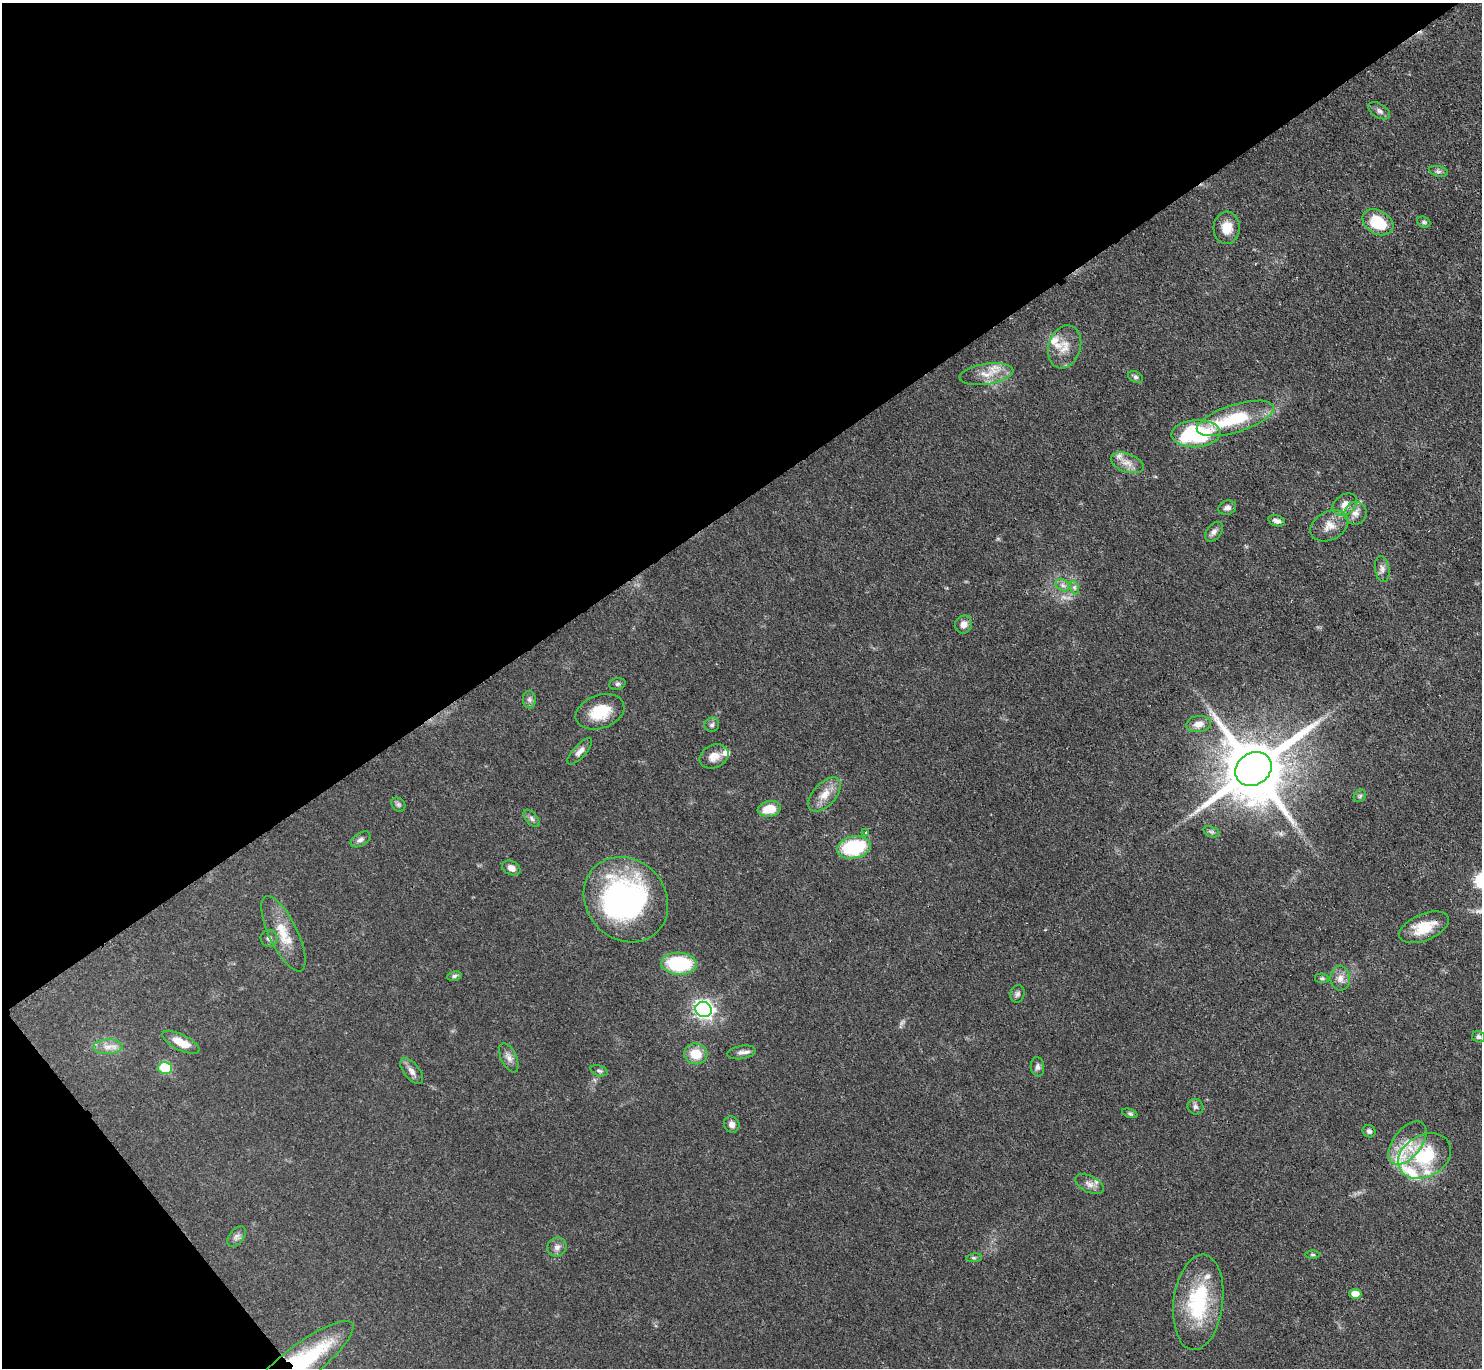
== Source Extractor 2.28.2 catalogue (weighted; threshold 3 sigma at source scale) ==
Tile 5 of 4 x 4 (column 1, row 2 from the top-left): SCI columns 1-1480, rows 3030-4395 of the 5921 x 5916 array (HDU 1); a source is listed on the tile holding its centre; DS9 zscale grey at full resolution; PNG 1484 x 1370 px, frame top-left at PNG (2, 3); each listed source drawn as its Kron ellipse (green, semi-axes under 4 px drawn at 4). Shown black and unused: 39% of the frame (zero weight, under 3 of 4 exposures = <1% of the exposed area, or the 3 px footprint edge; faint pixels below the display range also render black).
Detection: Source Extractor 2.28.2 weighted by HDU 2 'WHT'; one run over the whole footprint, this tile lists its part. Background 0.0763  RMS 0.004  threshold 0.0181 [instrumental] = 3 sigma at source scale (4.5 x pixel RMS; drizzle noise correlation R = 1.50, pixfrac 1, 0.05/0.05 arcsec/px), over >= 5 px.
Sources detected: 87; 2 too faint to see at this stretch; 2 inside a brighter object's white glare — neither listed nor drawn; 10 inside a brighter listed object's ellipse — not listed separately; the other 73 listed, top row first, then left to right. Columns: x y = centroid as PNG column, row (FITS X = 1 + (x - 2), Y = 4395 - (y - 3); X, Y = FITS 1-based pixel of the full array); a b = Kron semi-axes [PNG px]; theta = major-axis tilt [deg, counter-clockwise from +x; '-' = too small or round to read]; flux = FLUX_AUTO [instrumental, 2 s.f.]
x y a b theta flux
1379 111 12 7 -30 1.7
1438 171 10 5 -12 1.2
1378 222 16 11 -29 15
1424 222 7 5 -22 0.76
1227 228 16 13 85 6.5
1065 347 22 16 73 7.1
987 374 27 10 8 6.6
1135 377 8 5 -27 0.92
1235 418 40 13 17 23
1196 434 24 13 3 44
1127 463 17 9 -18 3.9
1345 505 13 9 37 3.5
1227 508 9 7 18 1.6
1355 513 11 11 - 3.1
1277 521 9 5 -14 1.5
1329 526 20 14 27 5.4
1214 532 11 7 54 1.7
1382 569 13 7 -80 1.9
1063 585 7 5 -30 1.3
1075 588 7 4 -71 0.84
964 624 9 8 - 2.5
617 684 8 6 15 0.93
529 699 9 6 -89 1.3
600 712 25 16 20 12
1198 724 12 8 8 3.3
712 725 7 7 - 1.1
580 751 17 6 47 2.2
714 756 15 11 25 4.2
1253 769 19 16 35 4000
825 794 20 11 47 5.6
1360 796 7 5 46 0.85
398 805 8 6 -45 0.98
769 809 12 7 10 7.8
532 818 10 5 -49 1.3
865 832 4 3 - 0.44
1211 832 8 5 -19 0.85
360 839 11 6 33 1.4
854 847 17 11 11 28
511 868 9 7 -27 2.3
626 900 45 39 -47 89
1424 927 26 13 22 9.8
283 934 41 14 -64 11
269 938 8 8 - 1.5
679 964 18 11 -3 27
454 976 7 4 11 0.82
1322 978 7 5 -7 0.77
1340 978 12 10 -87 2.9
1017 994 9 7 74 1.3
704 1009 8 7 - 180
1478 1037 6 5 - 0.92
181 1042 20 7 -26 7.3
108 1047 14 7 2 3.3
742 1052 14 6 9 2
696 1054 11 10 - 8.5
509 1058 16 7 -65 2.5
1037 1067 9 6 -85 1.4
165 1068 7 6 - 23
412 1071 15 8 -51 2.4
599 1071 9 5 -18 0.94
1195 1107 8 7 - 1.3
1130 1113 8 4 -18 0.74
732 1124 8 7 - 2
1369 1131 6 6 - 1.1
1407 1143 25 14 52 9.6
1425 1156 28 21 29 24
1089 1184 15 8 -26 2.6
237 1237 12 7 51 1.7
557 1247 10 9 - 2.2
1313 1255 7 3 -1 0.55
974 1258 8 4 8 0.68
1355 1294 6 5 - 4.6
1198 1302 48 24 83 33
300 1364 66 17 37 40
Overlapping masked pixels (flux is a lower limit): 1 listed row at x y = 300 1364
Isophote crosses this tile's border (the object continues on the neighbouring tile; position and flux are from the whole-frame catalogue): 1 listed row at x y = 300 1364